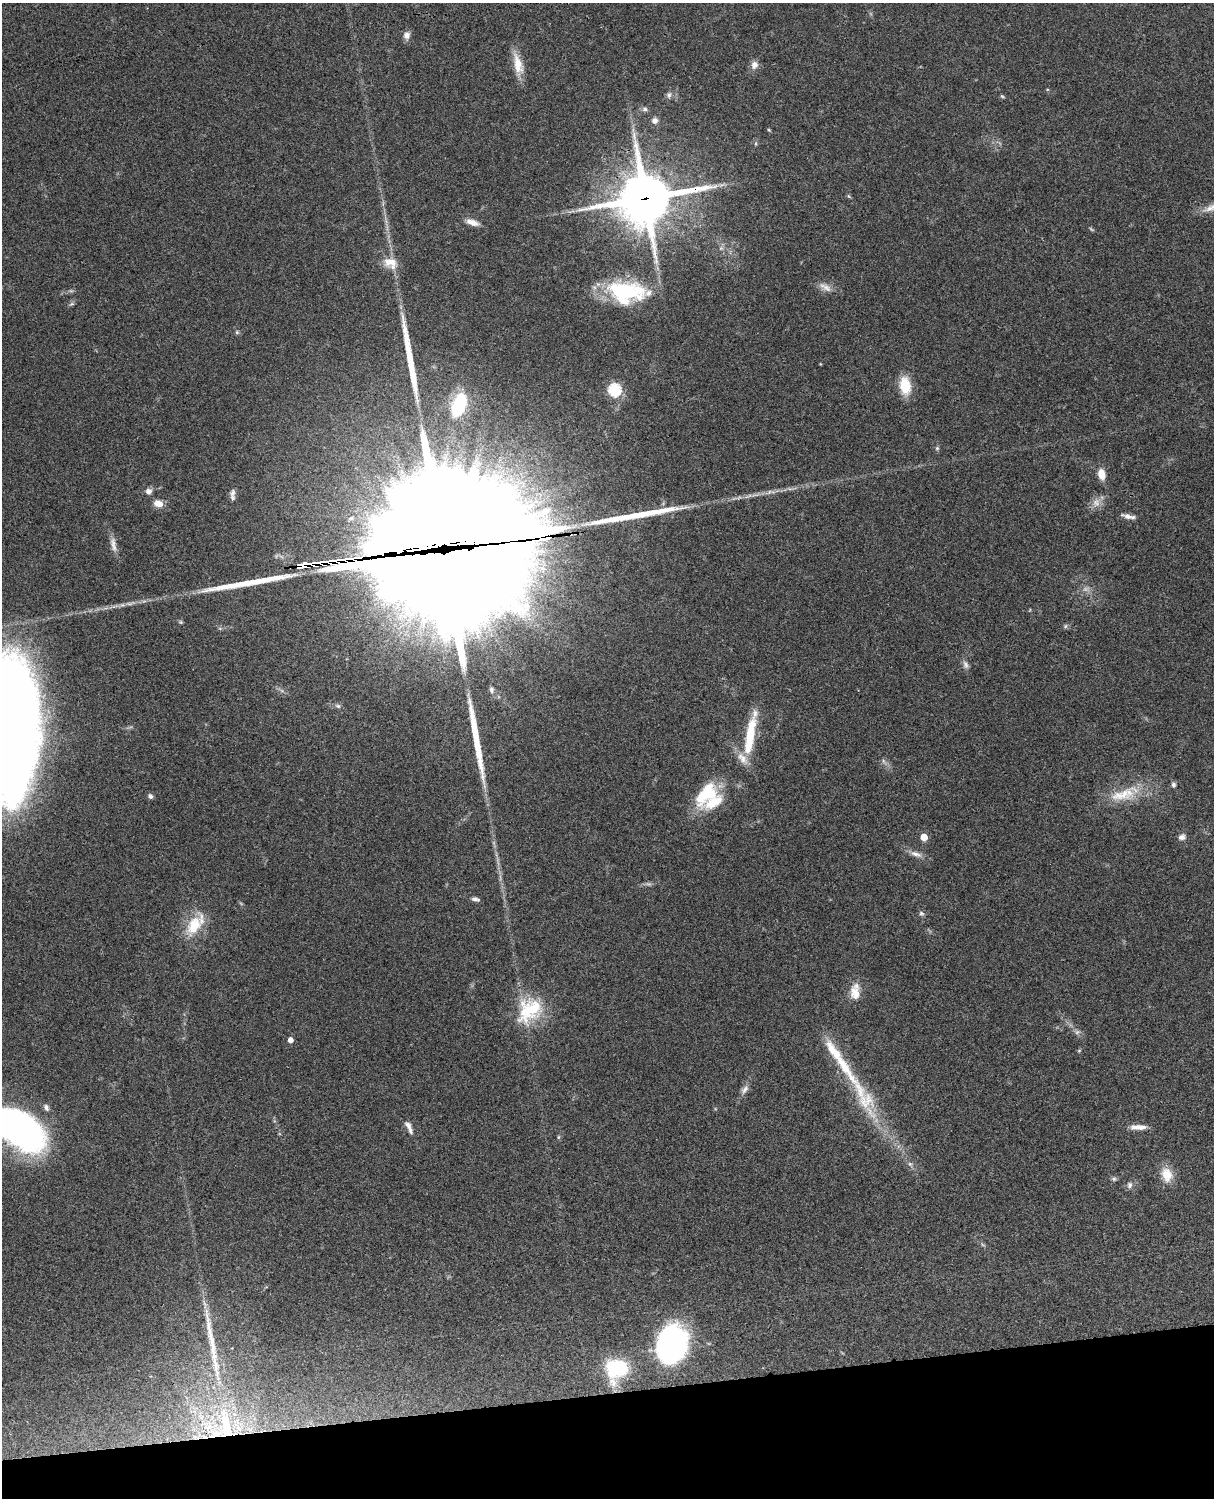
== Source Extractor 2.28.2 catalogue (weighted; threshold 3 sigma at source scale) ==
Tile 10 of 4 x 3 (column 2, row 3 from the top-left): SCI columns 1333-2544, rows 277-1772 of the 5087 x 4926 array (HDU 1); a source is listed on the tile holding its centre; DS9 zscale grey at full resolution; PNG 1216 x 1500 px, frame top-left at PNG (2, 3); no overlay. Shown black and unused: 7% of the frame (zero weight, under 3 of 4 exposures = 6% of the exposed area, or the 3 px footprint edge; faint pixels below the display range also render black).
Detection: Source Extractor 2.28.2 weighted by HDU 2 'WHT'; one run over the whole footprint, this tile lists its part. Background 0.099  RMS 0.0063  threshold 0.0285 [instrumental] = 3 sigma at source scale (4.5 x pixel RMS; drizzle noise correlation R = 1.50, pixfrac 1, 0.05/0.05 arcsec/px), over >= 5 px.
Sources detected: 89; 6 too faint to see at this stretch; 2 inside a brighter object's white glare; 6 long thin detections or spike segments (spike, bleed or trail) — not listed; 8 inside a brighter listed object's ellipse — not listed separately; the other 67 listed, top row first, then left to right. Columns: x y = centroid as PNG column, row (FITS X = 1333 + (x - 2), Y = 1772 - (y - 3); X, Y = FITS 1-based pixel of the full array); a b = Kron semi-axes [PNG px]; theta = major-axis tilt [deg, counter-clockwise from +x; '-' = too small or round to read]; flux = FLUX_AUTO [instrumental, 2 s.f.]
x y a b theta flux
407 35 10 8 77 3.6
518 64 30 11 -78 12
754 65 11 9 73 4.1
669 95 9 7 85 2
1002 96 7 3 -35 0.74
645 109 7 7 - 1.8
655 121 8 8 - 2.9
769 130 6 3 -44 0.69
756 143 6 3 72 0.84
849 196 7 4 -45 0.84
645 198 19 18 - 3200
472 222 17 7 -18 5.2
721 248 6 6 - 1.4
390 263 21 15 -22 9.7
825 287 20 8 -29 5.3
627 292 49 26 -5 62
71 304 8 5 24 1.2
237 332 6 5 - 1.1
905 386 18 11 -82 19
614 390 6 6 - 80
459 404 23 12 70 37
937 448 5 5 - 1.1
1101 474 11 7 -78 8.7
148 491 7 7 - 3.1
233 493 11 8 74 2.8
158 503 11 8 -11 5.9
1096 503 13 11 82 5.2
1128 516 18 5 -11 3.7
351 518 9 6 31 2.2
113 544 22 8 -78 4.9
445 557 93 71 -79 24000
181 622 6 5 - 0.85
1065 626 6 5 - 1.1
966 665 12 7 -63 2.6
491 690 8 6 -86 1.9
338 706 8 6 -16 1.6
11 730 111 42 87 1300
750 734 56 10 80 29
1173 785 7 5 -86 1.6
708 792 27 22 58 27
1125 794 49 17 18 24
150 796 7 6 - 1.8
924 837 5 5 - 13
1182 837 8 7 - 2.9
916 854 17 7 -18 4.3
475 899 10 5 -8 2.1
921 913 8 7 - 1.5
194 925 35 16 59 20
855 993 19 14 -81 8.9
529 1010 38 30 50 37
290 1040 4 4 - 4.8
1079 1051 6 4 2 0.69
745 1089 14 7 50 3.3
863 1096 89 19 -61 50
46 1107 10 6 -62 2.3
16 1127 68 29 -35 280
409 1127 19 6 -65 3.7
1138 1127 21 6 1 5.7
558 1137 6 4 89 0.79
910 1164 6 6 - 1.6
1167 1175 20 14 -71 10
1114 1179 7 6 - 1.3
1129 1185 9 7 78 2.3
983 1245 6 4 -19 0.91
673 1344 37 26 81 150
617 1369 22 20 48 48
215 1433 65 25 -45 71
Overlapping masked pixels (flux is a lower limit): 3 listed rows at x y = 645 198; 445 557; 215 1433
Isophote crosses this tile's border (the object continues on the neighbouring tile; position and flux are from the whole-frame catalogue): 2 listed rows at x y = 11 730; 16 1127